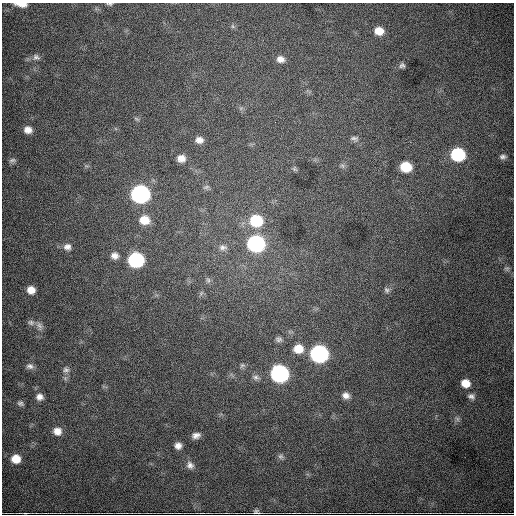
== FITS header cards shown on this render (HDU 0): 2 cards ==
NAXIS1  =                  512
NAXIS2  =                  512

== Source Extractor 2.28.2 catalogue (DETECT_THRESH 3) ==
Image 512 x 512 px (HDU 0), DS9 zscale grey, 1 PNG px = 1 image px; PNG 516 x 516 px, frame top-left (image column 1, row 512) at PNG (2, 3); no overlay
Background 3960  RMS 61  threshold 184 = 3 sigma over >= 5 px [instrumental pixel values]
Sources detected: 55; all 55 listed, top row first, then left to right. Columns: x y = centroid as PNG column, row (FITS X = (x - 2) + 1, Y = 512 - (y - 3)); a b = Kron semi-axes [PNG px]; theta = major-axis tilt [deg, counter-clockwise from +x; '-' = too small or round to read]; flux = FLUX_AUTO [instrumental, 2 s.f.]
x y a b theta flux
21 4 13 5 -4 3.5e+04
109 4 8 3 -9 6.7e+03
232 26 7 4 -88 7.2e+03
379 31 9 7 -8 5.0e+04
36 57 10 9 - 1.8e+04
280 59 9 8 - 2.7e+04
402 65 7 6 - 1.1e+04
275 122 2 2 - 8.9e+03
28 130 9 8 - 3.1e+04
354 138 11 7 -4 1.3e+04
199 140 9 7 -4 2.5e+04
458 154 10 8 -13 3.7e+05
502 157 7 5 1 1.1e+04
181 158 9 8 - 3.1e+04
12 160 9 6 14 1.1e+04
342 166 7 5 -31 9.3e+03
406 167 9 8 - 1.3e+05
294 169 8 5 -27 6.8e+03
206 187 10 5 18 9.9e+03
140 194 10 9 - 1.4e+06
144 220 11 9 -7 6.0e+04
256 221 12 10 -5 1.9e+05
256 243 10 9 - 9.7e+05
67 247 10 9 - 2.3e+04
223 247 12 8 1 1.9e+04
115 256 9 8 - 2.4e+04
136 260 10 9 - 6.3e+05
507 268 7 6 - 9.5e+03
208 280 6 6 - 9.1e+03
31 290 8 8 - 3.9e+04
387 290 9 6 -60 1.1e+04
31 322 10 7 -12 1.3e+04
39 326 13 7 -73 2.1e+04
279 339 8 7 - 1.3e+04
298 349 11 10 - 6.3e+04
319 354 10 9 - 1.2e+06
242 365 8 5 38 9.7e+03
30 366 10 7 -14 1.7e+04
66 370 9 7 -15 1.4e+04
279 374 10 9 - 1.2e+06
256 377 10 6 -12 1.5e+04
465 383 8 8 - 5.1e+04
346 395 9 8 - 2.3e+04
471 396 9 6 -26 1.4e+04
39 397 8 7 - 2.2e+04
20 403 8 5 -17 1.0e+04
457 419 8 5 -60 9.8e+03
57 431 10 9 - 3.5e+04
196 435 9 6 14 2.1e+04
178 446 8 7 - 2.3e+04
280 456 7 7 - 1.1e+04
16 459 9 8 - 5.8e+04
190 465 11 9 -56 2.2e+04
256 512 7 5 -4 9.3e+03
25 513 5 2 - 3.2e+03
At the frame edge (FLAGS 8, measured only in part): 3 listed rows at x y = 21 4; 109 4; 25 513